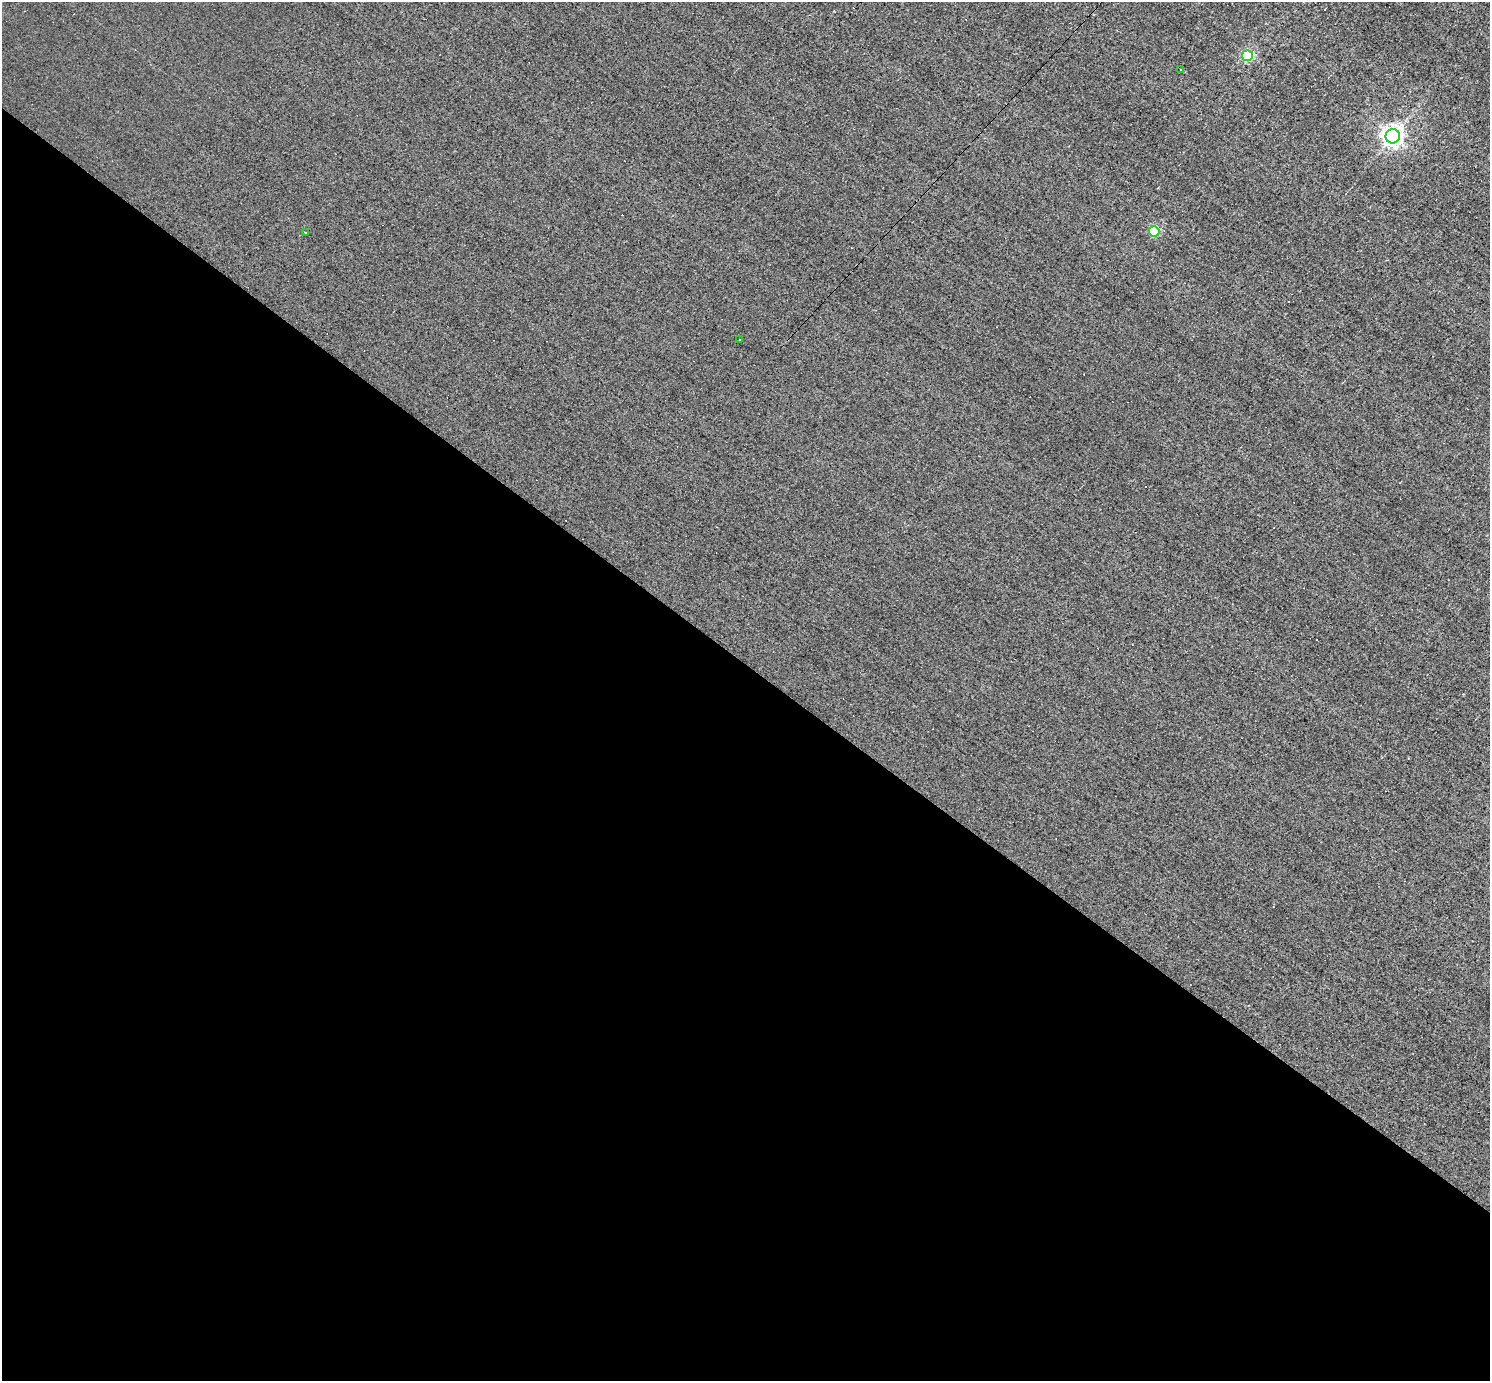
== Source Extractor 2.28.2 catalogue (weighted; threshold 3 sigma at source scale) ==
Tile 14 of 4 x 4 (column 2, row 4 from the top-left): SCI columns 1489-2976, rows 292-1670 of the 5951 x 5956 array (HDU 1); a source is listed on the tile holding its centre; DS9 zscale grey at full resolution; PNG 1492 x 1383 px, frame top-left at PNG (2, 2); each listed source drawn as its Kron ellipse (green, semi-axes under 4 px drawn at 4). Shown black and unused: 52% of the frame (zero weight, under 3 of 4 exposures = <1% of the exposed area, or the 3 px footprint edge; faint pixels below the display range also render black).
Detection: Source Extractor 2.28.2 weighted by HDU 2 'WHT'; one run over the whole footprint, this tile lists its part. Background 0.00845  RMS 0.05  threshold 0.223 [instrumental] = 3 sigma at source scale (4.5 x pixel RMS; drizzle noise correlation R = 1.50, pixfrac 1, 0.05/0.05 arcsec/px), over >= 5 px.
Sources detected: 12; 6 cosmic-ray / hot-pixel residue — neither listed nor drawn; the other 6 listed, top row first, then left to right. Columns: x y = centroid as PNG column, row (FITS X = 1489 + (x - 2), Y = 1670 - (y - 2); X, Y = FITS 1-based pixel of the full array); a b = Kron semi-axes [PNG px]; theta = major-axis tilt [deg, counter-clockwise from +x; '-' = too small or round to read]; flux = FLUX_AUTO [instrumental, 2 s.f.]
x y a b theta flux
1247 56 5 5 - 630
1180 69 3 3 - 6.5
1393 136 7 7 - 3300
1154 231 5 5 - 350
305 232 3 3 - 14
740 340 3 2 - 5.5